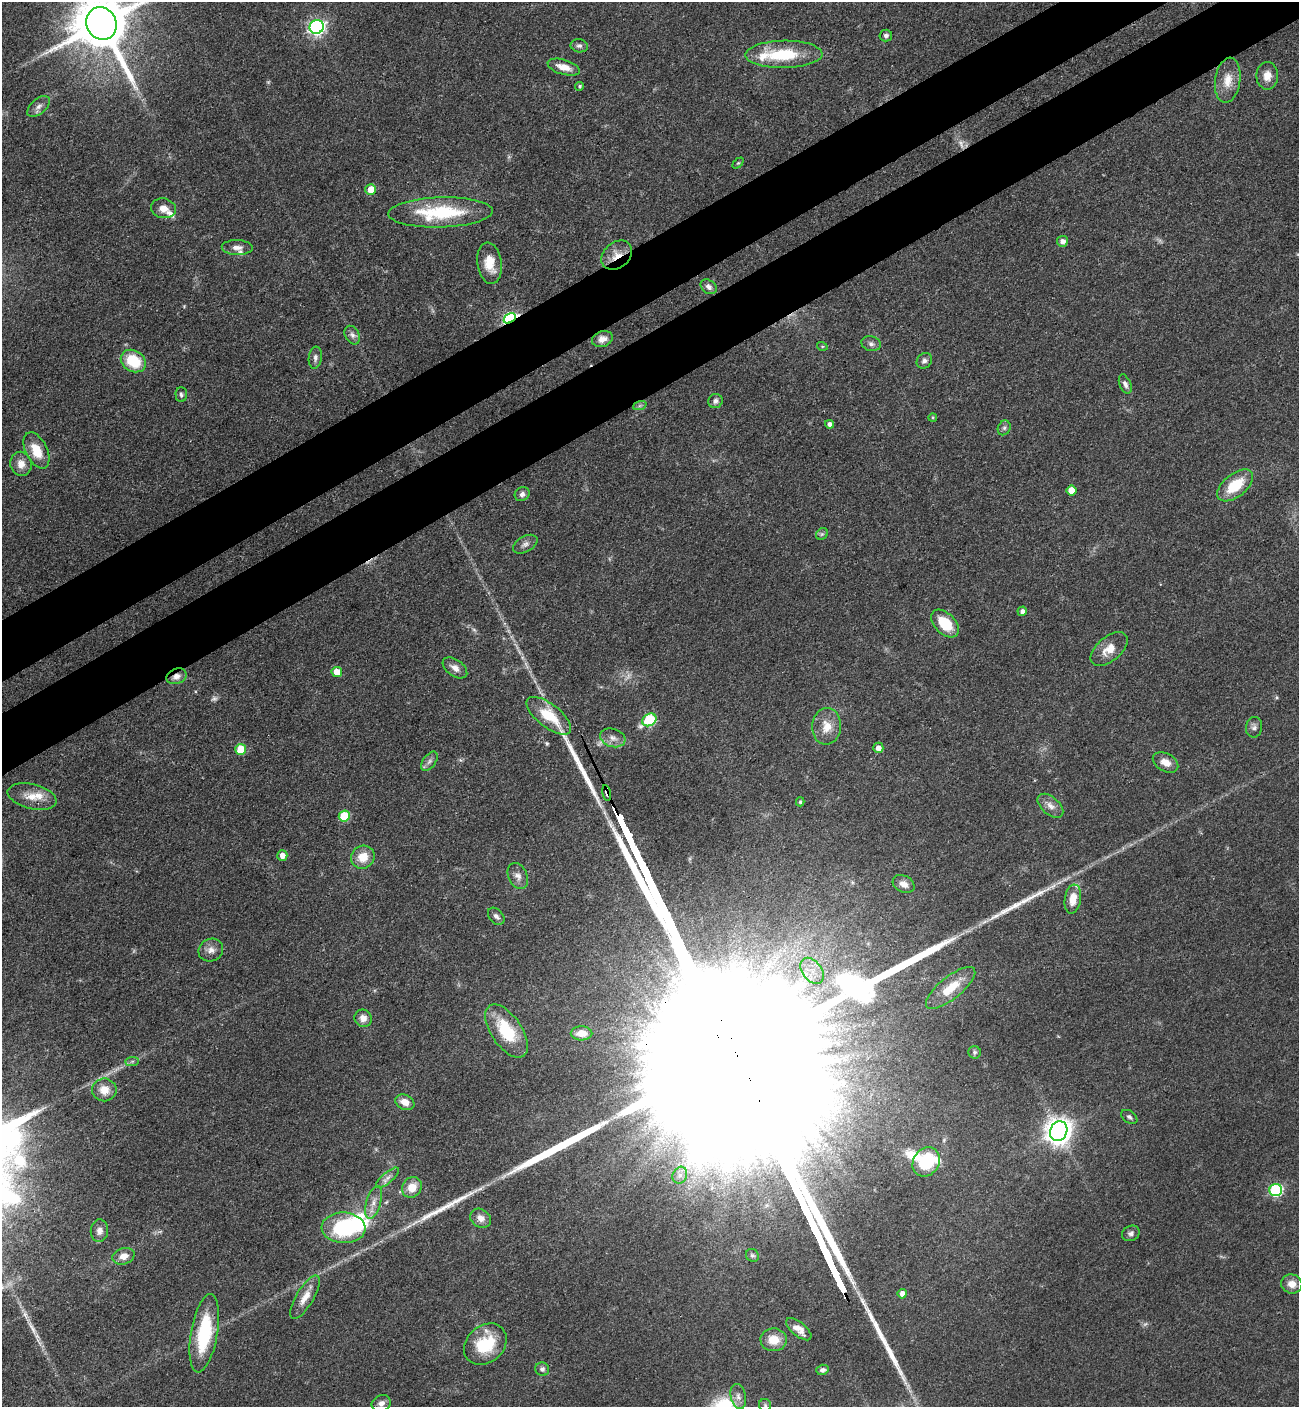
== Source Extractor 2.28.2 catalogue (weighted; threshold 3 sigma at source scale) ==
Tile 10 of 4 x 4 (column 2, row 3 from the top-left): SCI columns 1676-2972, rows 1506-2910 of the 5807 x 5820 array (HDU 1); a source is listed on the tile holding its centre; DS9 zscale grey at full resolution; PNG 1301 x 1409 px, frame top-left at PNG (2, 2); each listed source drawn as its Kron ellipse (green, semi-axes under 4 px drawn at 4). Shown black and unused: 8% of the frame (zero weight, under 3 of 4 exposures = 9% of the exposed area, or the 3 px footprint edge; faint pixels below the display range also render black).
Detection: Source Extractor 2.28.2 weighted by HDU 2 'WHT'; one run over the whole footprint, this tile lists its part. Background 0.0416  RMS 0.0055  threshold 0.025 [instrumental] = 3 sigma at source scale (4.5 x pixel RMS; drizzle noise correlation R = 1.50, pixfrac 1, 0.05/0.05 arcsec/px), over >= 5 px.
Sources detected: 124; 4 too faint to see at this stretch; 3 inside a brighter object's white glare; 7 long thin detections or spike segments (spike, bleed or trail) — neither listed nor drawn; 7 inside a brighter listed object's ellipse — not listed separately; the other 103 listed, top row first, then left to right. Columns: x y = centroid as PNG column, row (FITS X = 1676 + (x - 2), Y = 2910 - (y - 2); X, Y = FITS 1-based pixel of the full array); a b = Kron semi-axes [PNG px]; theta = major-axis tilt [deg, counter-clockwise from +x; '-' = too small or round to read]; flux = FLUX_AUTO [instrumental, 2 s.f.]
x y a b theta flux
101 23 16 15 - 4500
317 27 7 7 - 180
886 36 6 6 - 1.6
579 46 8 6 -10 1.6
784 54 38 13 1 29
564 67 17 7 -16 6.3
1267 76 14 11 90 5.8
1228 80 23 12 82 9.1
580 86 4 4 - 0.93
39 106 13 7 41 2.9
738 163 6 4 44 0.72
371 189 5 5 - 8.9
163 208 12 10 -11 5.1
440 212 52 15 2 42
1062 241 5 5 - 2.9
237 247 15 7 -2 3.5
617 255 17 12 40 8.1
489 263 21 12 -82 10
709 287 9 6 -37 2.6
510 318 6 4 30 150
352 335 10 7 -60 2.4
602 339 10 7 17 4.1
871 344 10 7 -12 2
822 346 5 3 - 0.58
315 358 11 6 82 2.2
133 361 13 10 -32 21
924 361 8 7 - 1.9
1125 384 10 5 -68 2.3
181 395 7 5 -87 1.2
715 401 7 7 - 1.9
640 405 7 4 20 1
933 417 4 3 - 0.64
830 424 4 4 - 2.2
1004 428 8 6 63 1.4
36 450 19 11 -63 12
21 464 12 10 -78 5.4
1235 485 21 11 39 19
1072 490 5 5 - 9.4
522 494 8 6 37 2.2
822 534 6 5 - 1
525 544 13 8 29 2.8
1022 611 5 4 - 2.3
945 623 16 10 -45 17
1109 649 22 12 40 8.7
455 668 14 8 -36 3.9
337 672 5 5 - 7.5
176 676 10 7 22 3.5
549 716 27 11 -38 19
649 720 7 6 - 50
827 726 18 14 85 9
1254 727 10 8 82 2.2
613 738 13 9 -18 4
878 748 5 5 - 3.6
241 749 5 5 - 19
429 761 11 6 53 2.2
1165 762 13 9 -29 5.7
607 793 8 4 -78 3.7
32 796 25 12 -14 9
800 802 4 3 - 0.91
1050 806 15 8 -41 4.2
344 816 6 5 - 24
282 856 5 5 - 4.1
363 857 12 11 - 9.4
518 876 14 9 -65 3.6
904 884 11 8 -28 4.1
1073 899 14 8 82 7.8
496 916 10 7 -47 2.2
211 950 13 11 29 4
812 971 14 9 -52 7.8
951 988 30 11 39 14
363 1018 9 8 - 3.7
506 1031 30 15 -56 27
581 1033 11 7 1 6.8
975 1052 6 6 - 1.1
132 1061 7 4 1 1.1
104 1090 12 11 - 7.6
405 1102 10 7 -24 5.7
1129 1117 9 6 -37 1.5
1059 1131 10 8 64 660
926 1162 15 13 54 30
680 1175 9 7 64 2.5
388 1178 14 5 40 3
412 1187 11 9 56 8.4
1276 1190 6 6 - 67
373 1202 17 7 74 4.9
481 1218 11 9 -34 4.3
344 1228 22 15 -2 46
99 1231 11 8 86 3.7
1131 1233 9 7 28 1.9
752 1255 7 6 - 1.2
123 1256 11 8 18 5.4
1292 1284 11 9 -19 5
902 1294 4 4 - 3.8
305 1297 25 8 59 7.3
799 1329 15 7 -39 4.8
204 1333 40 13 80 38
774 1340 13 11 -3 9.3
485 1344 23 18 41 26
542 1369 7 6 - 1.8
822 1370 6 5 - 1.7
738 1396 13 7 -78 3.1
381 1403 10 8 26 2.8
765 1405 6 6 - 1.1
Overlapping masked pixels (flux is a lower limit): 4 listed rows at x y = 617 255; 510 318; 176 676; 607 793
Isophote crosses this tile's border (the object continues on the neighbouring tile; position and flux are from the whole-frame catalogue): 1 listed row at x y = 101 23